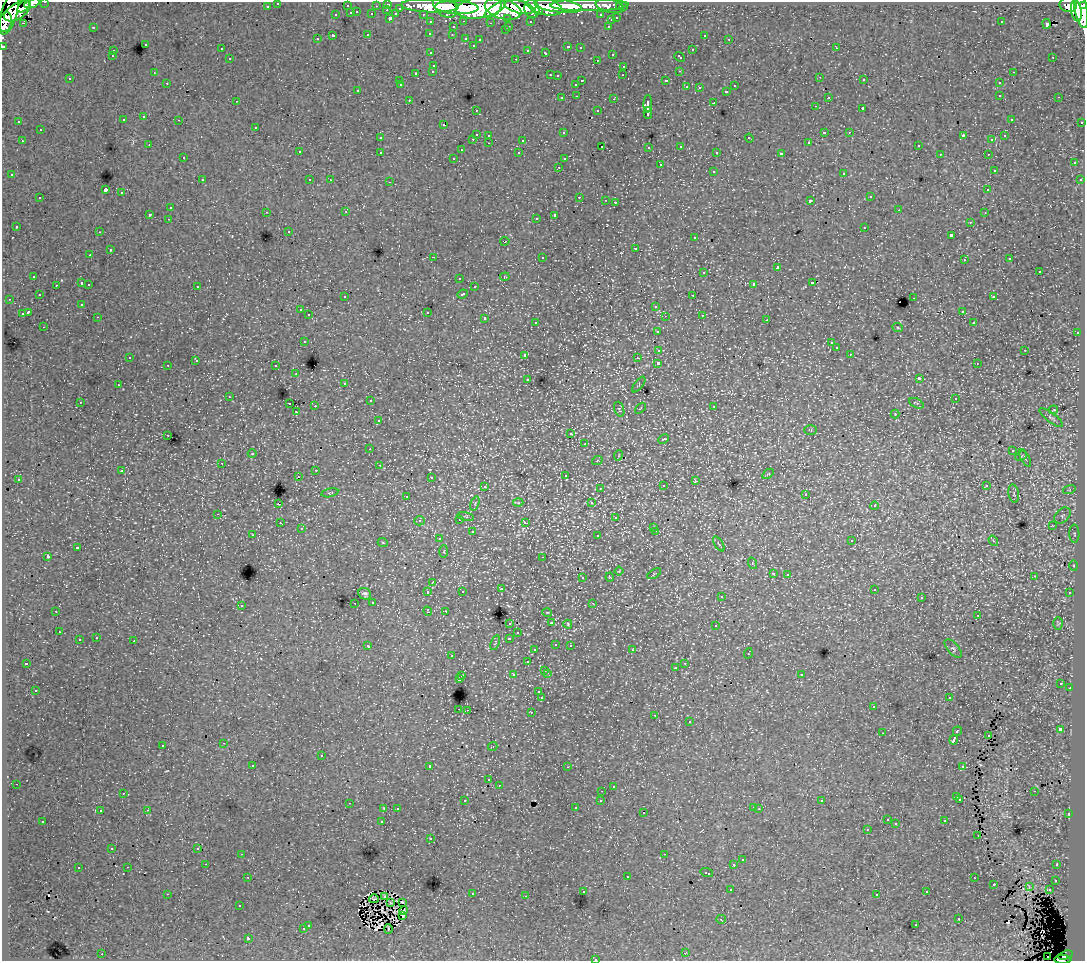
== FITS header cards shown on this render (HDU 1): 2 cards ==
NAXIS1  =                 1083
NAXIS2  =                  959

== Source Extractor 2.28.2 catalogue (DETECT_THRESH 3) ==
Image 1083 x 959 px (HDU 1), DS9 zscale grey, 1 PNG px = 1 image px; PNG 1087 x 963 px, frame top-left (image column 1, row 959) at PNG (2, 2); each listed source drawn as its Kron ellipse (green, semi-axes under 4 px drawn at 4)
Background 59.9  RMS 0.7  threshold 2.11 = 3 sigma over >= 5 px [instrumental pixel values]
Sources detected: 536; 1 with non-positive FLUX_AUTO (blend fragments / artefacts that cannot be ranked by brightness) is neither listed nor drawn; of the other 535, the 500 brightest by FLUX_AUTO listed and drawn (35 fainter detections omitted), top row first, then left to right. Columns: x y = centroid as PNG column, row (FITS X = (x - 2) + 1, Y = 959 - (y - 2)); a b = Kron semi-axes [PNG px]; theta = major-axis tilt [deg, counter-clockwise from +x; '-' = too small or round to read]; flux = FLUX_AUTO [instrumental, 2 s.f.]
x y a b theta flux
45 2 3 2 - 1700
32 3 8 4 20 21000
278 3 3 3 - 1200
388 4 3 3 - 2900
589 5 39 6 1 60000
1068 5 8 7 - 45000
24 6 8 3 47 27000
267 6 3 3 - 490
347 6 3 3 - 510
376 6 3 2 - 440
430 6 29 6 -2 110000
445 6 14 9 -45 86000
558 6 24 6 -7 100000
610 6 14 6 -13 12000
1084 6 4 3 - 29000
457 7 22 6 -3 180000
519 7 15 6 -14 130000
545 7 18 8 -13 130000
620 7 3 3 - 610
623 7 3 3 - 890
400 8 3 3 - 380
479 8 23 10 8 250000
503 9 19 9 -16 250000
532 9 9 7 -74 90000
387 10 3 2 - 190
495 10 12 4 37 63000
1081 10 19 6 -80 160000
17 11 15 7 33 82000
538 11 4 3 - 30000
1076 11 11 5 -81 99000
357 12 3 2 - 170
351 13 3 3 - 450
9 14 21 8 73 140000
372 14 3 3 - 400
396 14 4 3 - 360
423 14 3 2 - 930
336 15 3 3 - 190
601 15 3 3 - 740
390 18 3 3 - 670
508 18 3 3 - 480
617 18 3 3 - 370
611 20 3 3 - 180
464 21 3 2 - 170
530 21 3 3 - 710
5 22 10 6 77 97000
431 22 3 3 - 1000
1001 22 3 2 - 52
23 23 3 2 - 120
490 23 3 2 - 47
1047 24 5 3 - 150
509 26 3 2 - 140
608 26 3 2 - 190
93 27 3 3 - 490
453 27 3 3 - 170
506 30 3 2 - 84
368 34 3 3 - 130
430 34 3 3 - 110
452 35 3 3 - 91
704 35 3 2 - 150
333 36 3 3 - 390
466 38 3 3 - 290
317 39 3 2 - 46
480 39 3 3 - 110
729 39 3 2 - 51
145 44 3 3 - 170
473 45 3 3 - 74
3 46 3 3 - 2200
568 47 3 3 - 230
580 48 3 2 - 89
836 48 3 2 - 130
221 49 3 2 - 81
528 50 3 3 - 120
692 50 3 3 - 290
113 51 3 2 - 180
431 53 3 3 - 170
546 53 4 3 - 200
612 54 3 2 - 130
112 56 2 2 - 46
680 57 5 3 - 170
1053 57 3 2 - 70
230 59 3 3 - 190
516 59 3 2 - 330
597 60 3 3 - 130
434 65 3 3 - 170
624 66 3 3 - 220
433 71 3 3 - 190
679 71 3 3 - 55
154 72 3 2 - 60
1013 72 3 2 - 210
416 73 3 3 - 160
550 75 3 2 - 210
623 75 3 2 - 43
557 76 3 3 - 130
820 77 3 2 - 57
70 79 3 2 - 89
864 80 3 3 - 140
399 81 3 2 - 62
582 81 3 2 - 360
666 81 3 3 - 250
167 83 3 3 - 69
999 83 3 3 - 130
576 84 3 3 - 84
401 85 3 2 - 47
734 86 3 3 - 210
686 87 3 3 - 190
699 88 4 3 - 55
358 90 3 3 - 140
727 91 3 3 - 150
1000 95 3 2 - 160
577 96 3 2 - 120
828 97 3 2 - 75
1059 97 3 2 - 100
562 98 3 3 - 110
614 99 3 3 - 260
409 100 3 2 - 120
236 101 3 2 - 52
714 103 3 3 - 270
648 104 9 3 87 1400
815 106 3 2 - 110
863 109 3 3 - 460
476 110 3 2 - 140
598 111 3 3 - 220
648 113 6 3 88 940
144 117 3 3 - 150
1011 119 3 2 - 61
123 120 3 3 - 100
179 120 3 2 - 83
19 122 3 2 - 77
1082 122 3 2 - 550
443 125 4 2 - 62
255 127 3 3 - 89
40 130 3 2 - 53
824 132 3 3 - 550
849 132 3 2 - 120
563 133 3 3 - 94
476 134 3 3 - 460
489 135 3 3 - 170
963 136 4 2 - 390
1005 136 3 3 - 97
380 138 3 2 - 81
749 138 4 3 - 150
473 139 3 2 - 180
523 140 3 3 - 400
992 140 4 2 - 49
22 141 3 2 - 290
809 142 3 3 - 53
489 143 3 2 - 120
149 145 3 2 - 66
602 146 3 2 - 82
681 146 3 3 - 130
918 146 3 2 - 94
649 147 3 3 - 180
461 150 3 2 - 53
299 152 3 2 - 72
380 152 3 3 - 230
717 152 3 3 - 72
519 153 3 3 - 130
781 154 4 3 - 1100
940 154 3 2 - 58
988 154 3 2 - 110
183 158 3 2 - 73
454 158 3 2 - 100
564 159 3 3 - 80
1074 163 3 3 - 180
660 165 3 3 - 240
559 167 3 2 - 47
994 170 3 2 - 56
713 171 3 3 - 150
843 173 3 2 - 69
12 175 3 3 - 190
202 180 3 3 - 140
310 180 3 2 - 110
330 180 4 3 - 56
1080 180 3 3 - 180
390 182 3 2 - 170
105 190 4 3 - 3300
988 190 3 3 - 120
121 193 3 3 - 260
579 197 3 2 - 220
870 197 3 3 - 230
40 198 3 3 - 160
606 200 3 2 - 62
810 201 4 3 - 350
615 202 3 3 - 640
170 208 3 3 - 240
899 210 3 3 - 85
266 212 3 2 - 74
346 212 3 3 - 150
985 213 3 2 - 54
149 214 3 3 - 580
555 215 3 3 - 1200
536 218 3 3 - 120
168 219 3 2 - 170
970 222 3 3 - 140
16 227 3 3 - 75
865 227 3 3 - 180
289 231 3 3 - 160
99 232 3 2 - 140
951 235 4 3 - 660
695 238 3 3 - 230
505 241 4 3 - 81
635 248 3 3 - 260
110 250 3 3 - 260
90 255 3 2 - 58
433 257 3 2 - 450
542 257 3 3 - 270
1010 259 3 3 - 95
964 260 3 2 - 110
777 267 3 3 - 310
1039 271 3 3 - 150
704 272 3 3 - 270
34 276 3 3 - 200
505 277 5 4 - 41
459 278 3 3 - 120
82 283 3 3 - 500
812 283 3 3 - 440
89 284 3 2 - 230
754 284 4 3 - 1200
56 285 3 2 - 78
197 286 3 3 - 220
474 287 3 3 - 190
463 294 5 3 - 340
39 295 3 2 - 58
693 295 3 2 - 180
345 297 3 3 - 120
993 297 3 3 - 200
914 298 3 2 - 230
9 299 3 2 - 140
82 304 3 3 - 160
656 306 3 3 - 230
300 310 3 3 - 120
962 311 3 2 - 100
28 312 4 3 - 730
427 312 3 3 - 440
22 313 3 3 - 220
309 315 3 3 - 220
702 315 3 3 - 83
665 316 3 3 - 45
98 317 3 2 - 100
485 318 3 3 - 230
767 320 3 2 - 110
536 322 3 3 - 130
974 323 3 3 - 100
44 327 3 2 - 64
898 328 5 3 - 56
657 331 3 3 - 140
1077 333 3 2 - 170
304 341 3 3 - 180
831 343 3 3 - 96
836 348 3 3 - 70
659 350 4 3 - 660
1025 350 3 2 - 270
850 354 3 2 - 82
525 355 3 3 - 160
130 357 3 2 - 69
637 358 3 2 - 83
196 360 4 2 - 58
658 363 3 3 - 1600
977 364 3 2 - 76
168 365 3 2 - 180
276 366 3 3 - 220
296 374 3 3 - 87
528 379 3 2 - 86
919 379 4 3 - 1300
345 383 3 3 - 110
118 385 3 2 - 79
639 385 9 4 53 82
229 397 3 2 - 110
955 399 3 2 - 57
370 401 3 2 - 170
80 402 3 2 - 100
916 403 8 4 -27 95
290 404 3 3 - 370
315 406 2 2 - 370
714 406 3 2 - 69
640 408 6 2 45 39
619 409 8 4 -70 77
1053 410 4 2 - 38
296 412 3 2 - 75
895 414 4 4 - 40
1051 418 14 4 -37 150
378 421 3 3 - 210
810 430 6 5 - 64
571 434 3 3 - 95
168 435 3 2 - 150
664 439 6 2 25 41
585 444 3 2 - 110
370 449 3 2 - 75
1013 451 3 3 - 85
252 454 4 3 - 39
619 455 5 3 - 38
1021 456 6 4 27 63
1025 458 10 3 -61 65
597 461 5 3 - 48
222 463 2 2 - 140
379 465 4 3 - 94
316 470 3 2 - 180
122 471 3 3 - 89
768 474 6 3 35 57
565 475 3 3 - 120
298 477 3 3 - 170
431 477 3 2 - 82
18 479 3 2 - 84
695 481 4 3 - 110
485 486 3 3 - 220
663 486 3 2 - 120
986 486 3 3 - 360
600 489 3 2 - 76
1069 490 6 4 18 69
330 493 8 3 13 64
806 494 3 3 - 100
1014 494 9 5 -79 110
407 496 3 2 - 54
475 503 7 4 73 69
518 503 5 3 - 49
591 503 3 3 - 190
278 504 3 3 - 480
874 506 4 4 - 120
218 514 3 2 - 170
466 516 8 3 -13 65
1062 516 9 6 44 160
616 518 3 3 - 210
459 519 3 3 - 310
419 521 5 4 - 130
525 522 4 2 - 170
280 523 3 2 - 100
1052 526 4 2 - 37
654 527 3 3 - 190
301 529 3 3 - 68
656 531 3 2 - 290
472 532 3 3 - 310
1074 534 9 5 -89 100
253 535 3 2 - 120
598 536 3 3 - 260
439 539 3 3 - 140
852 541 3 3 - 190
993 541 5 4 - 50
383 543 5 3 - 46
719 544 8 3 -57 65
78 548 3 3 - 460
444 551 6 3 89 48
48 556 3 3 - 680
543 557 3 2 - 92
752 563 6 4 -72 53
1074 566 5 3 - 50
619 571 4 2 - 42
773 573 3 3 - 200
654 574 8 3 32 50
788 574 3 3 - 240
1034 576 3 2 - 44
610 577 4 4 - 47
582 578 3 3 - 270
433 582 3 2 - 110
501 589 3 3 - 140
874 589 3 3 - 180
462 591 3 3 - 84
428 592 3 3 - 230
1070 593 3 3 - 140
365 594 6 5 - 130
721 597 3 3 - 170
921 598 3 3 - 63
373 602 3 3 - 200
355 603 2 2 - 87
593 603 3 2 - 71
241 605 3 3 - 200
56 611 3 3 - 130
428 611 5 3 - 39
445 611 3 2 - 130
547 612 5 3 - 39
978 615 3 2 - 47
510 623 4 3 - 210
551 623 4 3 - 47
1058 623 6 5 - 61
568 624 4 3 - 48
716 626 3 3 - 310
59 632 3 2 - 150
518 633 3 3 - 120
96 638 3 3 - 200
509 638 3 3 - 200
79 640 3 3 - 410
134 641 3 3 - 370
495 643 7 4 71 58
556 644 3 2 - 160
570 645 3 3 - 160
368 646 4 3 - 190
953 649 11 5 -49 120
535 650 3 3 - 130
632 650 3 3 - 170
748 653 5 2 - 270
452 656 3 2 - 120
527 662 3 3 - 170
26 663 3 3 - 100
685 663 3 2 - 180
675 668 3 2 - 86
545 670 3 3 - 220
547 673 3 2 - 340
801 674 3 3 - 180
462 675 3 3 - 110
513 675 3 3 - 170
459 679 3 3 - 850
1061 683 3 3 - 120
1070 688 3 2 - 150
35 690 3 2 - 64
539 692 3 3 - 190
542 698 3 3 - 1100
949 698 3 2 - 120
873 707 3 2 - 120
459 709 3 2 - 250
467 710 3 2 - 150
531 712 3 2 - 370
655 715 3 2 - 86
689 722 3 3 - 200
1060 729 3 3 - 1400
957 731 5 3 - 560
882 733 2 2 - 42
988 735 3 2 - 54
954 740 5 3 - 1500
224 743 3 2 - 160
163 745 3 3 - 170
493 746 5 2 - 40
321 756 3 2 - 240
253 765 3 2 - 100
430 766 3 3 - 1900
963 766 4 3 - 110
567 767 3 2 - 71
489 780 3 3 - 120
16 784 3 2 - 150
499 785 4 3 - 40
613 786 3 3 - 110
602 791 3 2 - 61
1034 791 3 2 - 140
123 793 3 2 - 65
957 797 3 3 - 52
960 799 3 2 - 65
601 800 3 3 - 110
465 801 3 2 - 67
822 801 3 3 - 61
349 803 3 2 - 160
754 807 3 3 - 42
384 808 3 2 - 37
576 808 3 3 - 100
398 809 3 3 - 150
759 809 4 3 - 64
147 810 3 2 - 290
100 811 3 3 - 110
644 813 3 3 - 110
1069 814 4 3 - 39
887 820 3 3 - 87
43 821 3 2 - 100
945 821 3 3 - 180
382 822 3 3 - 490
896 824 3 3 - 77
867 829 3 3 - 75
978 835 3 2 - 70
431 839 3 3 - 89
198 848 3 2 - 70
112 849 3 3 - 96
241 854 3 2 - 120
664 854 3 2 - 110
742 860 3 3 - 210
206 864 2 2 - 58
734 865 3 3 - 410
1057 865 3 3 - 140
128 867 3 2 - 160
78 868 3 3 - 260
707 873 6 3 -18 450
248 877 3 2 - 140
627 877 3 3 - 400
974 878 3 2 - 82
1055 880 3 3 - 100
994 884 3 3 - 200
1029 887 4 2 - 39
731 890 3 3 - 210
1049 890 3 3 - 230
583 891 3 2 - 100
927 892 3 3 - 160
167 894 3 2 - 410
472 894 3 2 - 230
877 894 3 3 - 98
385 896 4 3 - 83
526 896 3 2 - 60
374 899 5 2 - 49
402 902 3 2 - 72
391 903 3 2 - 41
239 906 3 3 - 85
404 911 4 2 - 58
403 915 4 3 - 79
721 919 5 4 - 59
959 919 4 3 - 280
308 925 3 3 - 240
916 925 3 2 - 86
303 929 3 2 - 140
388 929 5 2 - 53
248 938 3 3 - 1100
685 953 3 2 - 95
102 954 2 2 - 110
1065 955 7 4 17 23000
1048 957 2 2 - 220
595 959 3 2 - 160
1063 959 9 3 0 24000
At the frame edge (FLAGS 8, measured only in part): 8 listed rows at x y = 45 2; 32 3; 278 3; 1084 6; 5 22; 3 46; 595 959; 1063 959
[35 fainter detections neither listed nor drawn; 1 non-positive-flux detection neither listed nor drawn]